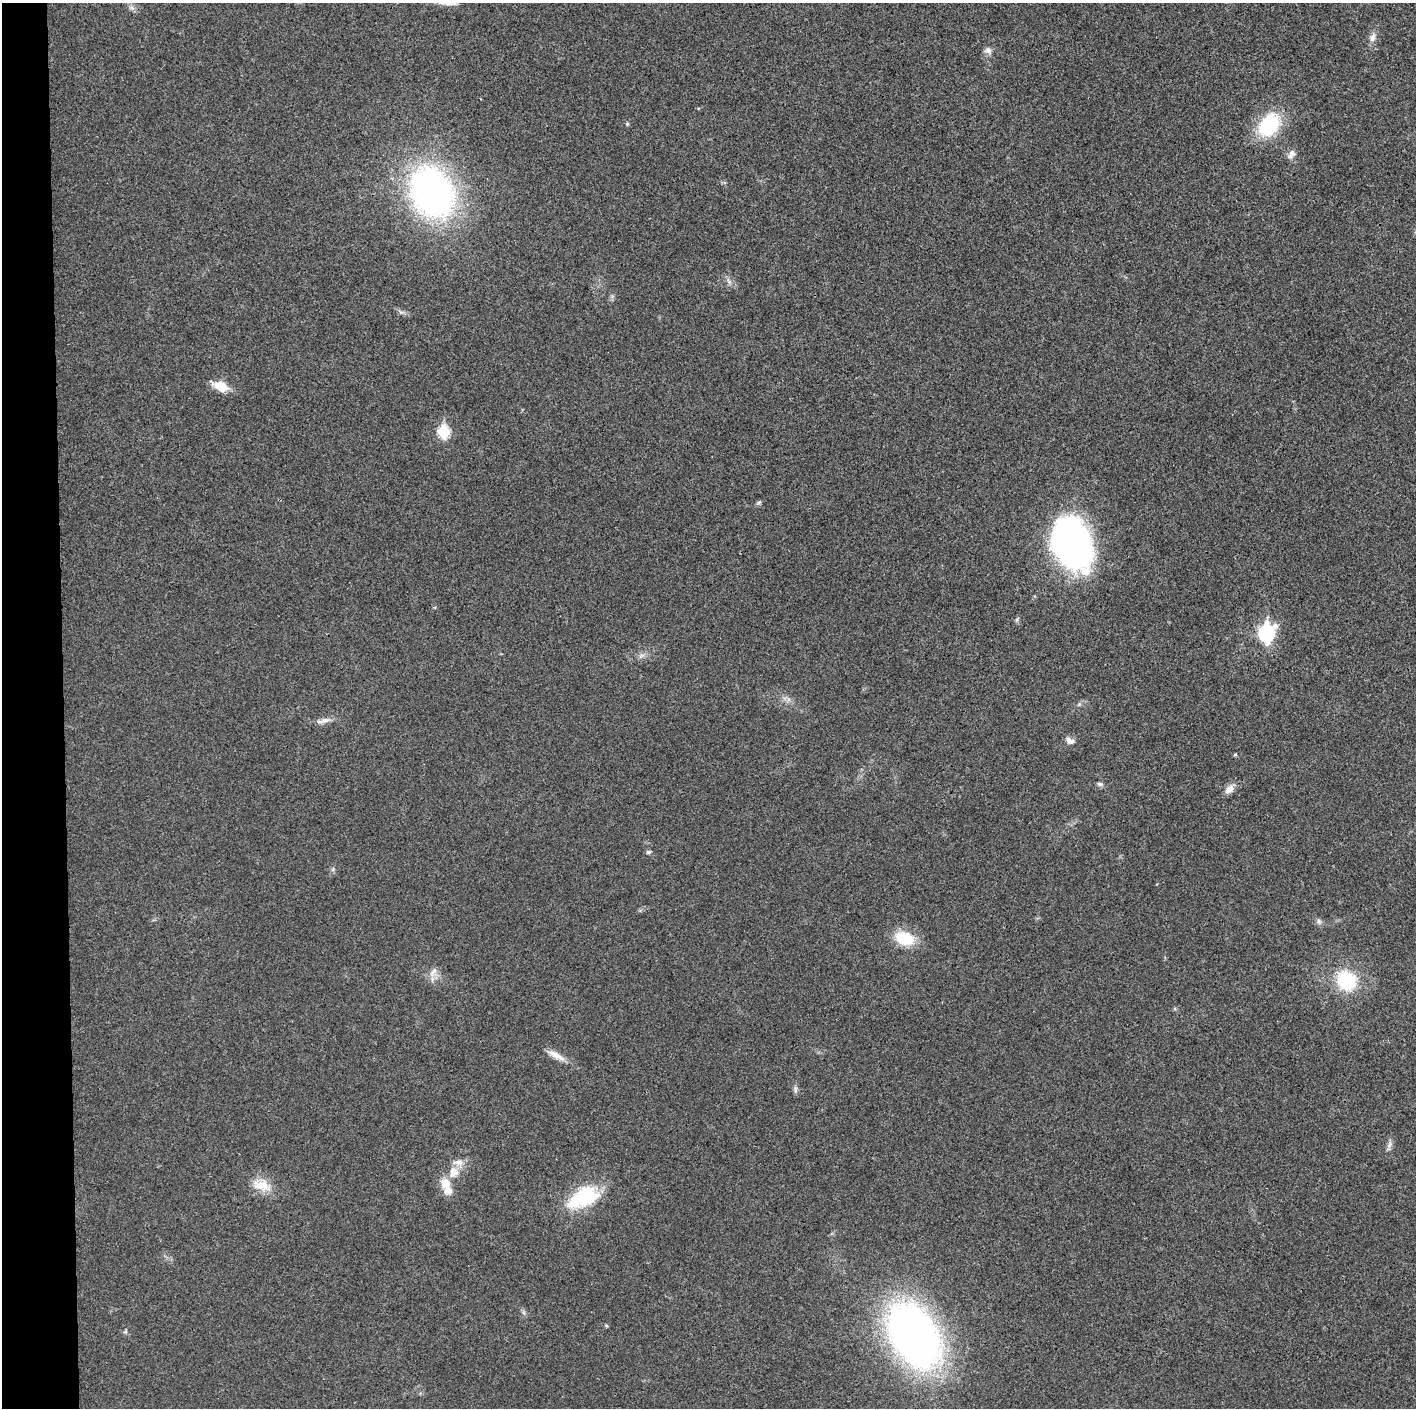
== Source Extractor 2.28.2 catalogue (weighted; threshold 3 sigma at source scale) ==
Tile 4 of 3 x 3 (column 1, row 2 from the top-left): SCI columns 1-1414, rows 1411-2816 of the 4252 x 4226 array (HDU 1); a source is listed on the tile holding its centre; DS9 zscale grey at full resolution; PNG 1418 x 1410 px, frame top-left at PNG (2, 3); no overlay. Shown black and unused: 4% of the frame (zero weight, under 3 of 4 exposures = <1% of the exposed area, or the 3 px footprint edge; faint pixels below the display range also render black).
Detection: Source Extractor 2.28.2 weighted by HDU 2 'WHT'; one run over the whole footprint, this tile lists its part. Background 0.0204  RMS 0.0055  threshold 0.025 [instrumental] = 3 sigma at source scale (4.5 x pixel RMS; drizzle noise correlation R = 1.50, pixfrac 1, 0.05/0.05 arcsec/px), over >= 5 px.
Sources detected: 35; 2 inside a brighter listed object's ellipse — not listed separately; the other 33 listed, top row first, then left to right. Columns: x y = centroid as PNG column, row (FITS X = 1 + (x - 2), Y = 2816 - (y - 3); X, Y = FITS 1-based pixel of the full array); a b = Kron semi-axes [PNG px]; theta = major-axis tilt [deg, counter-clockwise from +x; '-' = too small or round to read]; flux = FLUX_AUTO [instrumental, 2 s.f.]
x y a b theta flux
132 8 8 4 -19 1.4
1372 38 11 8 65 3
988 50 10 8 -46 2.5
627 124 5 4 - 0.83
1269 125 23 17 52 39
1291 154 12 7 55 2.9
432 192 43 33 -63 230
728 281 10 3 -69 1.2
221 386 14 9 -20 12
444 432 7 6 - 41
759 502 7 4 45 0.94
1072 543 42 31 -70 220
1266 633 9 7 76 120
641 655 7 5 2 1.5
325 720 15 7 9 3.2
1069 741 11 7 -30 2.9
1235 755 5 3 - 0.61
1100 784 8 5 -14 1.4
1229 789 14 8 43 4
648 852 7 5 -1 0.98
1319 921 9 5 -69 1.5
904 938 21 14 -16 19
433 972 15 7 56 3.4
1346 981 19 17 -41 32
556 1055 24 7 -29 5.4
795 1090 8 6 -90 1.5
1389 1145 10 4 61 1.7
453 1172 16 13 57 7.5
446 1183 13 12 - 7.8
261 1185 25 15 -19 11
584 1197 36 20 25 37
606 1326 4 4 - 0.71
914 1336 41 26 -60 510
Unlisted compact peaks at least as high as the median listed source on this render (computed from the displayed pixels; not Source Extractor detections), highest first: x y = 1017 619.